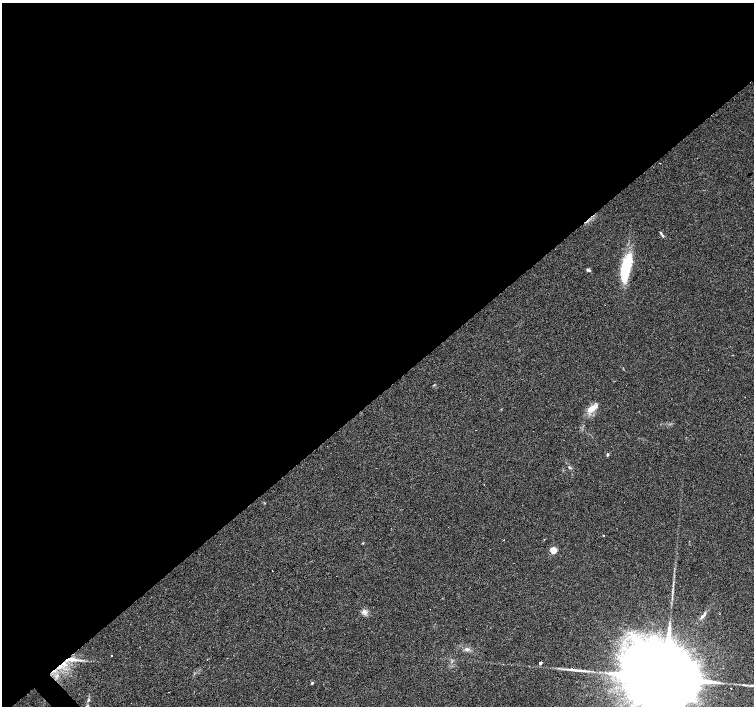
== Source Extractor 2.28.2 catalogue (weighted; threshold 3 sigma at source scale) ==
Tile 2 of 4 x 4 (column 2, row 1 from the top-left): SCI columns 1505-3007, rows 4432-5838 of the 6014 x 5982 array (HDU 1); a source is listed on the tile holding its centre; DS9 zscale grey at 2 x 2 block average (1 PNG px = mean of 2 x 2 image px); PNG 756 x 708 px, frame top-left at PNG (2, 3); no overlay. Shown black and unused: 56% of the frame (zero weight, under 3 of 4 exposures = <1% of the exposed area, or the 3 px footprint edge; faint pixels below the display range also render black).
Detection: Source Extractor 2.28.2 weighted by HDU 2 'WHT'; one run over the whole footprint, this tile lists its part. Background 0.0896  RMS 0.0057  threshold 0.0256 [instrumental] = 3 sigma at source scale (4.5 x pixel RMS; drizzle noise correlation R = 1.50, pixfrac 1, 0.0396/0.0396 arcsec/px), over >= 5 px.
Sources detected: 25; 1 inside a brighter object's white glare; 3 cosmic-ray / hot-pixel residue — not listed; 1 inside a brighter listed object's ellipse — not listed separately; the other 20 listed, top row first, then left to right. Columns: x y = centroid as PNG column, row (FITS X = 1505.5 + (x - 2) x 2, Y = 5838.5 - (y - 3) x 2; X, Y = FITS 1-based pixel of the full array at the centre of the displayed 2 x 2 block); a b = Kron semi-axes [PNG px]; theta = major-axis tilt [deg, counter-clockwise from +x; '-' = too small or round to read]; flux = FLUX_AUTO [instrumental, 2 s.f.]
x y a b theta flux
660 163 2 2 - 1.1
661 233 4 2 - 1.6
627 264 29 11 78 46
588 270 5 3 - 2.7
591 409 11 9 28 12
607 454 3 2 - 3.3
569 467 4 3 - 1.5
603 535 2 2 - 0.75
553 550 3 3 - 44
365 613 6 5 - 4.4
467 649 7 4 -11 3.9
112 656 2 2 - 1.4
71 660 20 5 0 14
540 663 2 2 - 53
578 670 18 3 -3 8.5
666 676 30 15 38 43000
312 683 3 3 - 1.9
731 688 2 2 - 2.3
169 692 2 2 - 0.55
88 700 5 3 - 1.8
Overlapping masked pixels (flux is a lower limit): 1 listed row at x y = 71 660
Isophote crosses this tile's border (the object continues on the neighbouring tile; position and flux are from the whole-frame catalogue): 1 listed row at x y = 666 676
Diffuse or blended objects may show on this block-average render without a row.